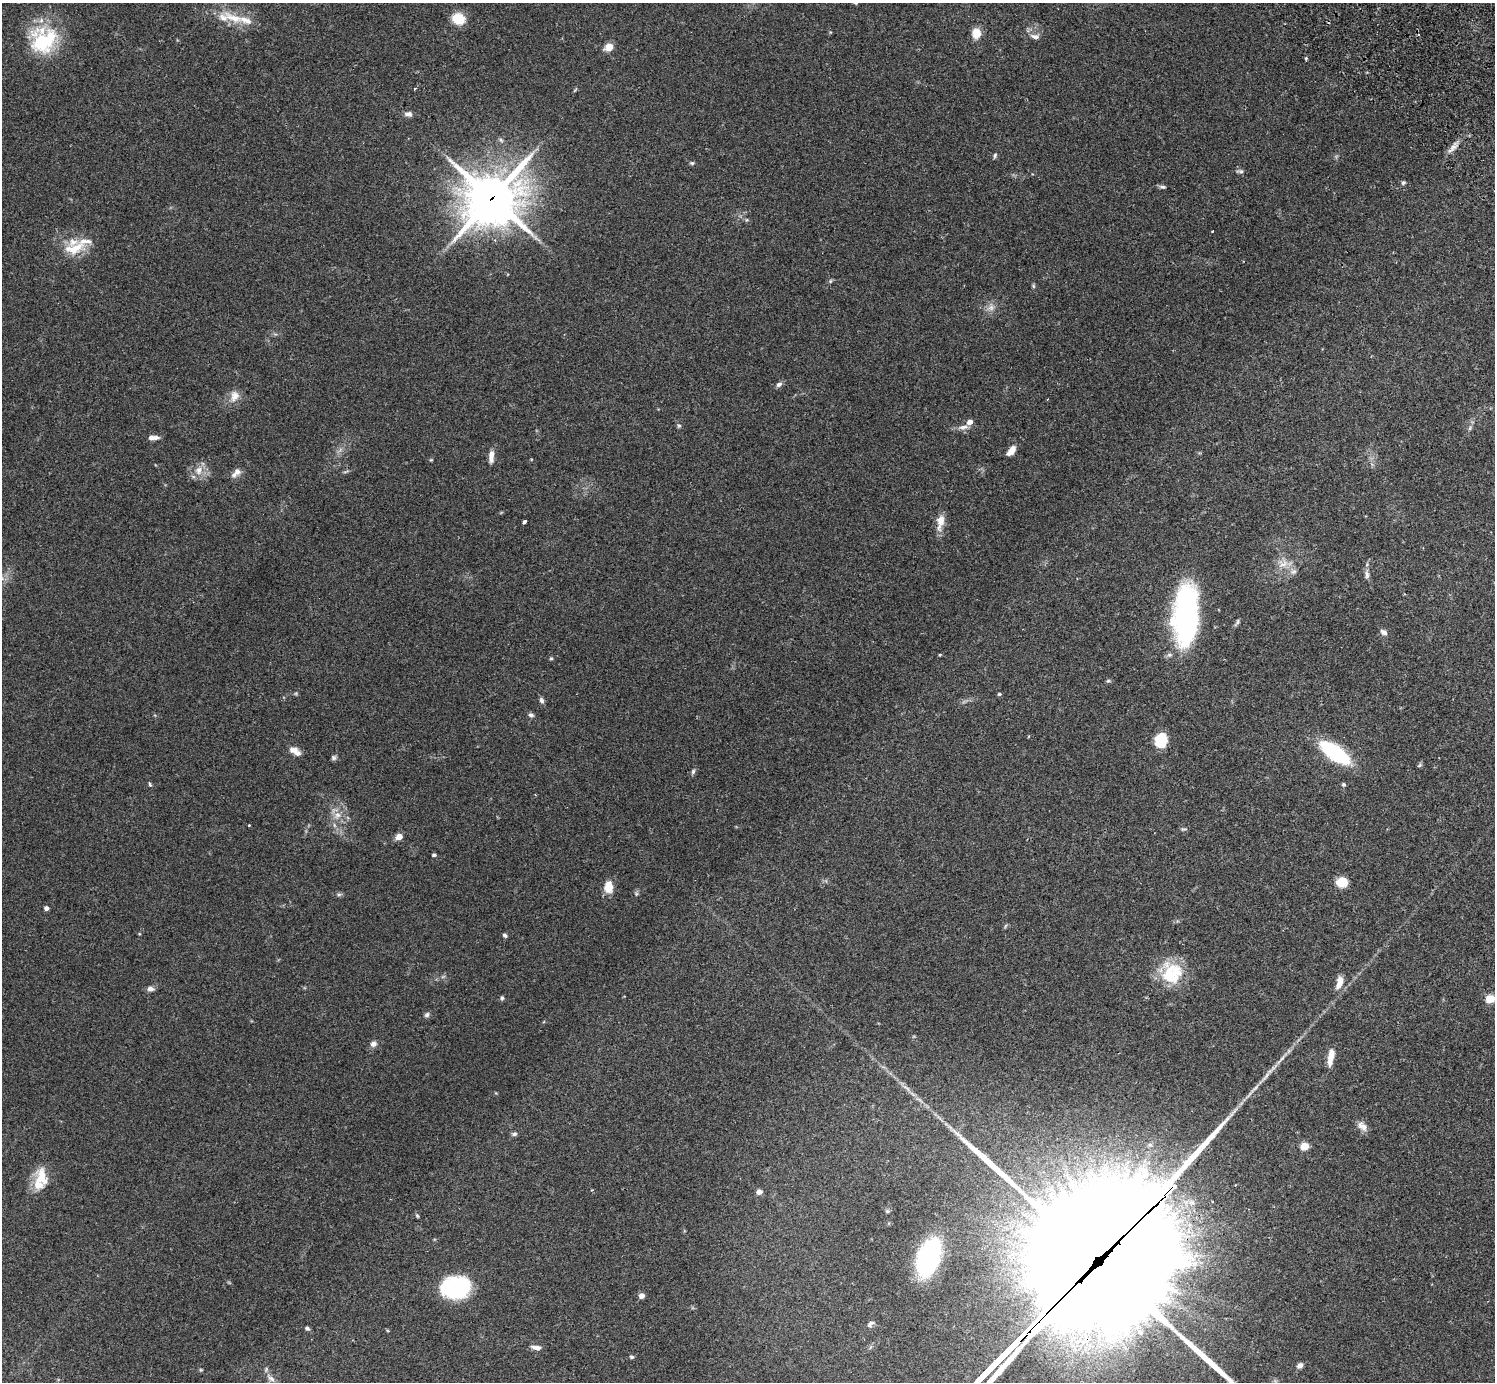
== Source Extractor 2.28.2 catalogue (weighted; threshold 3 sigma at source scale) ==
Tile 10 of 4 x 4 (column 2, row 3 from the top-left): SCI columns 1539-3031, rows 1726-3105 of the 6059 x 6069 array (HDU 1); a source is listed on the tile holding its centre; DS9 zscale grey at full resolution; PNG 1497 x 1384 px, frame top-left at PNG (2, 3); no overlay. Shown black and unused: <1% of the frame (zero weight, under 2 of 3 exposures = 3% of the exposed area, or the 3 px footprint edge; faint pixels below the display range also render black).
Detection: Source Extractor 2.28.2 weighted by HDU 2 'WHT'; one run over the whole footprint, this tile lists its part. Background 0.109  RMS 0.0064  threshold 0.0288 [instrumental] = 3 sigma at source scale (4.5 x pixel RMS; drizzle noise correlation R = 1.50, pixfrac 1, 0.05/0.05 arcsec/px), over >= 5 px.
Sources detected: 111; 3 inside a brighter object's white glare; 2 cosmic-ray / hot-pixel residue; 2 long thin detections or spike segments (spike, bleed or trail) — not listed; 9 inside a brighter listed object's ellipse — not listed separately; the other 95 listed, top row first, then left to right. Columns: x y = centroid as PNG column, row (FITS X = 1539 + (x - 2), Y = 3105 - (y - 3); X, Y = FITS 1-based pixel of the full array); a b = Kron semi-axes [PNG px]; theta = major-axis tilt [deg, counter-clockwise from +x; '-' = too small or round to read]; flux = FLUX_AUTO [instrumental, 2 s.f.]
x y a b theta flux
234 18 33 10 -22 13
458 19 11 9 -23 17
976 33 10 9 - 8.7
1035 36 12 6 -4 2.9
44 42 36 33 30 44
609 47 11 8 22 5
1306 58 4 4 - 0.76
415 89 3 3 - 1.9
575 90 7 3 53 0.68
408 114 11 7 -2 2.4
1453 147 12 7 53 3.6
995 156 7 4 73 1.1
692 163 6 5 - 0.99
1240 171 10 4 -6 1.4
1403 183 6 5 - 1.1
1162 187 10 5 -9 1.3
492 198 22 20 28 2100
1212 231 3 3 - 1.3
74 249 33 15 16 16
830 281 6 5 - 0.92
1033 286 6 4 -89 0.86
991 307 10 9 - 3.6
779 384 8 6 25 2
234 396 16 11 73 6
970 422 5 5 - 4.2
679 426 6 5 - 1.1
963 427 15 6 8 3.6
1470 428 7 4 72 1
151 438 7 6 - 2.4
1011 451 10 6 50 6.7
491 456 15 6 87 4.5
431 460 4 4 - 0.63
199 470 13 10 81 6.2
237 472 10 9 - 3.1
346 472 9 3 21 0.9
524 522 4 3 - 1.4
940 522 22 9 79 6.9
1283 564 16 10 17 6.7
1293 571 11 6 24 2.5
1367 575 13 6 -87 2.4
1186 614 59 23 87 140
1237 622 11 4 61 1.4
1384 632 10 6 -29 2.4
940 655 4 3 - 0.64
551 658 5 4 - 0.71
1108 681 7 4 -5 0.94
999 694 4 4 - 0.91
541 700 8 5 -59 1.7
531 715 7 6 - 1.6
1161 741 14 11 76 20
295 751 15 7 -31 4.6
1335 752 24 10 -35 76
334 758 7 6 - 1.4
1419 765 7 5 24 0.99
693 772 7 5 64 1.3
150 784 6 3 -73 1.1
1343 784 5 5 - 1
337 815 10 9 - 4.6
249 825 3 2 - 0.59
1183 829 9 4 1 1
399 836 7 6 - 4.7
434 855 4 3 - 1.3
1342 882 10 9 - 12
608 887 13 10 87 8.9
339 894 6 5 - 1.2
636 894 6 5 - 0.97
46 908 4 4 - 2.7
505 935 6 4 -49 1.2
1171 975 37 24 -66 27
1339 982 16 8 75 6.9
150 989 9 5 -5 2.5
502 998 6 4 -81 1
1490 999 5 5 - 23
427 1015 7 6 - 1.5
373 1044 9 7 30 2.5
1331 1057 21 7 81 7.6
1362 1126 15 9 -45 4.1
514 1134 8 5 10 1.3
1304 1146 5 5 - 21
41 1177 26 14 80 14
759 1192 5 4 - 4.1
1212 1201 3 2 - 0.71
887 1211 6 5 - 1.1
417 1216 6 4 -67 0.8
928 1258 24 13 71 150
1105 1269 95 75 -42 24000
456 1287 28 20 5 57
642 1296 4 4 - 5.7
870 1324 10 6 41 2.1
307 1328 5 5 - 1.2
536 1348 12 5 -10 3.3
632 1357 5 4 - 1.3
1300 1365 7 5 33 2.8
201 1370 5 4 - 0.68
271 1378 14 7 -40 3.6
Overlapping masked pixels (flux is a lower limit): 2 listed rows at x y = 492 198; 1105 1269
Isophote crosses this tile's border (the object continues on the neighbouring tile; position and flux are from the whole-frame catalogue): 2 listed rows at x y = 1490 999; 1105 1269